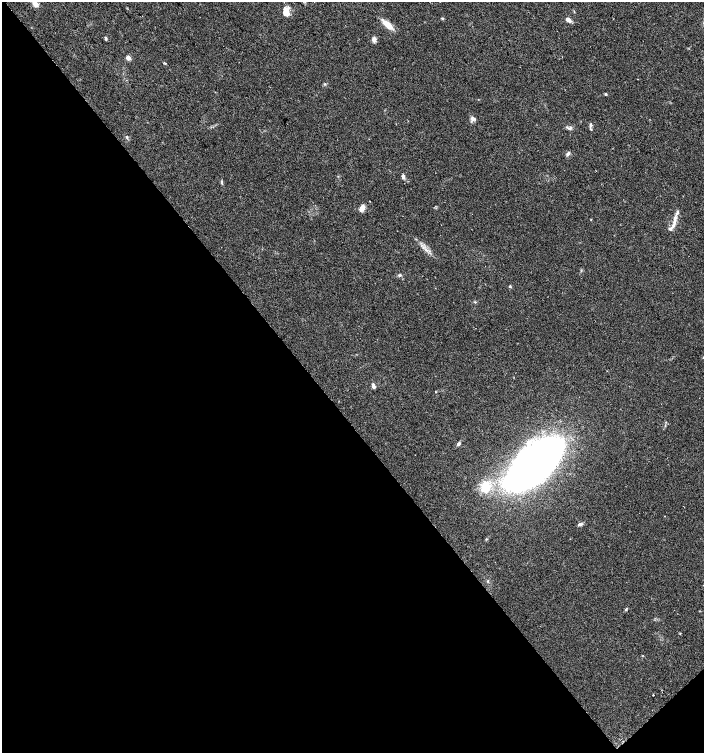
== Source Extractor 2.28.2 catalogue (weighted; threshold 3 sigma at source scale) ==
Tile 14 of 4 x 4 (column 2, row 4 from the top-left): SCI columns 1572-2975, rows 32-1533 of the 6015 x 6062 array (HDU 1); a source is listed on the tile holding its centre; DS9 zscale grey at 2 x 2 block average (1 PNG px = mean of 2 x 2 image px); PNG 706 x 755 px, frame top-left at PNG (2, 2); no overlay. Shown black and unused: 45% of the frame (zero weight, under 2 of 3 exposures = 2% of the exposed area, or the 3 px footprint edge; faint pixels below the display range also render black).
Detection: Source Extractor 2.28.2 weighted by HDU 2 'WHT'; one run over the whole footprint, this tile lists its part. Background 0.0686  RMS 0.0087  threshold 0.0392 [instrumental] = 3 sigma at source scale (4.5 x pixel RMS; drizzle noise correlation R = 1.50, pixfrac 1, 0.0396/0.0396 arcsec/px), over >= 5 px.
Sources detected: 40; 1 inside a brighter object's white glare — not listed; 4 inside a brighter listed object's ellipse — not listed separately; the other 35 listed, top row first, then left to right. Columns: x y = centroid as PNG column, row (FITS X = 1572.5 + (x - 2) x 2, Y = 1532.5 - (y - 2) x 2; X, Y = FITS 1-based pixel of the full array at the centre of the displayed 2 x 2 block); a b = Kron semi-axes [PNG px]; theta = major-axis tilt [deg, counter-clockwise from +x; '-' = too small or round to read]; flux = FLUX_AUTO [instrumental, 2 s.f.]
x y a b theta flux
35 3 7 5 -54 13
286 12 11 8 -78 18
442 18 4 3 - 1.8
568 20 6 3 -35 12
388 25 11 5 -41 30
106 38 4 3 - 3.2
374 39 5 4 - 9.1
128 58 3 3 - 23
165 63 3 2 - 1.5
325 84 4 3 - 1.9
606 94 3 3 - 3
473 119 8 5 -22 5.9
591 125 5 4 - 3.9
570 128 5 3 - 3.3
127 137 5 3 - 2.6
568 154 6 3 56 4.8
403 176 5 4 - 4.9
222 182 5 2 - 2.2
362 208 7 5 61 12
591 220 2 2 - 1
674 224 20 4 78 14
426 250 3 3 - 2.8
400 275 4 3 - 2.7
510 287 3 2 - 3.4
475 302 3 2 - 1.5
703 358 3 2 - 1.2
373 387 3 3 - 5.8
435 392 3 2 - 0.95
458 444 6 3 57 4.6
535 464 48 26 45 1700
485 487 10 8 87 43
580 524 5 4 - 5.9
488 581 3 3 - 1.9
626 609 4 3 - 2
653 695 2 2 - 1.6
Isophote crosses this tile's border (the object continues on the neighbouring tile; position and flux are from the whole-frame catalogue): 2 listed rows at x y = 35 3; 703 358